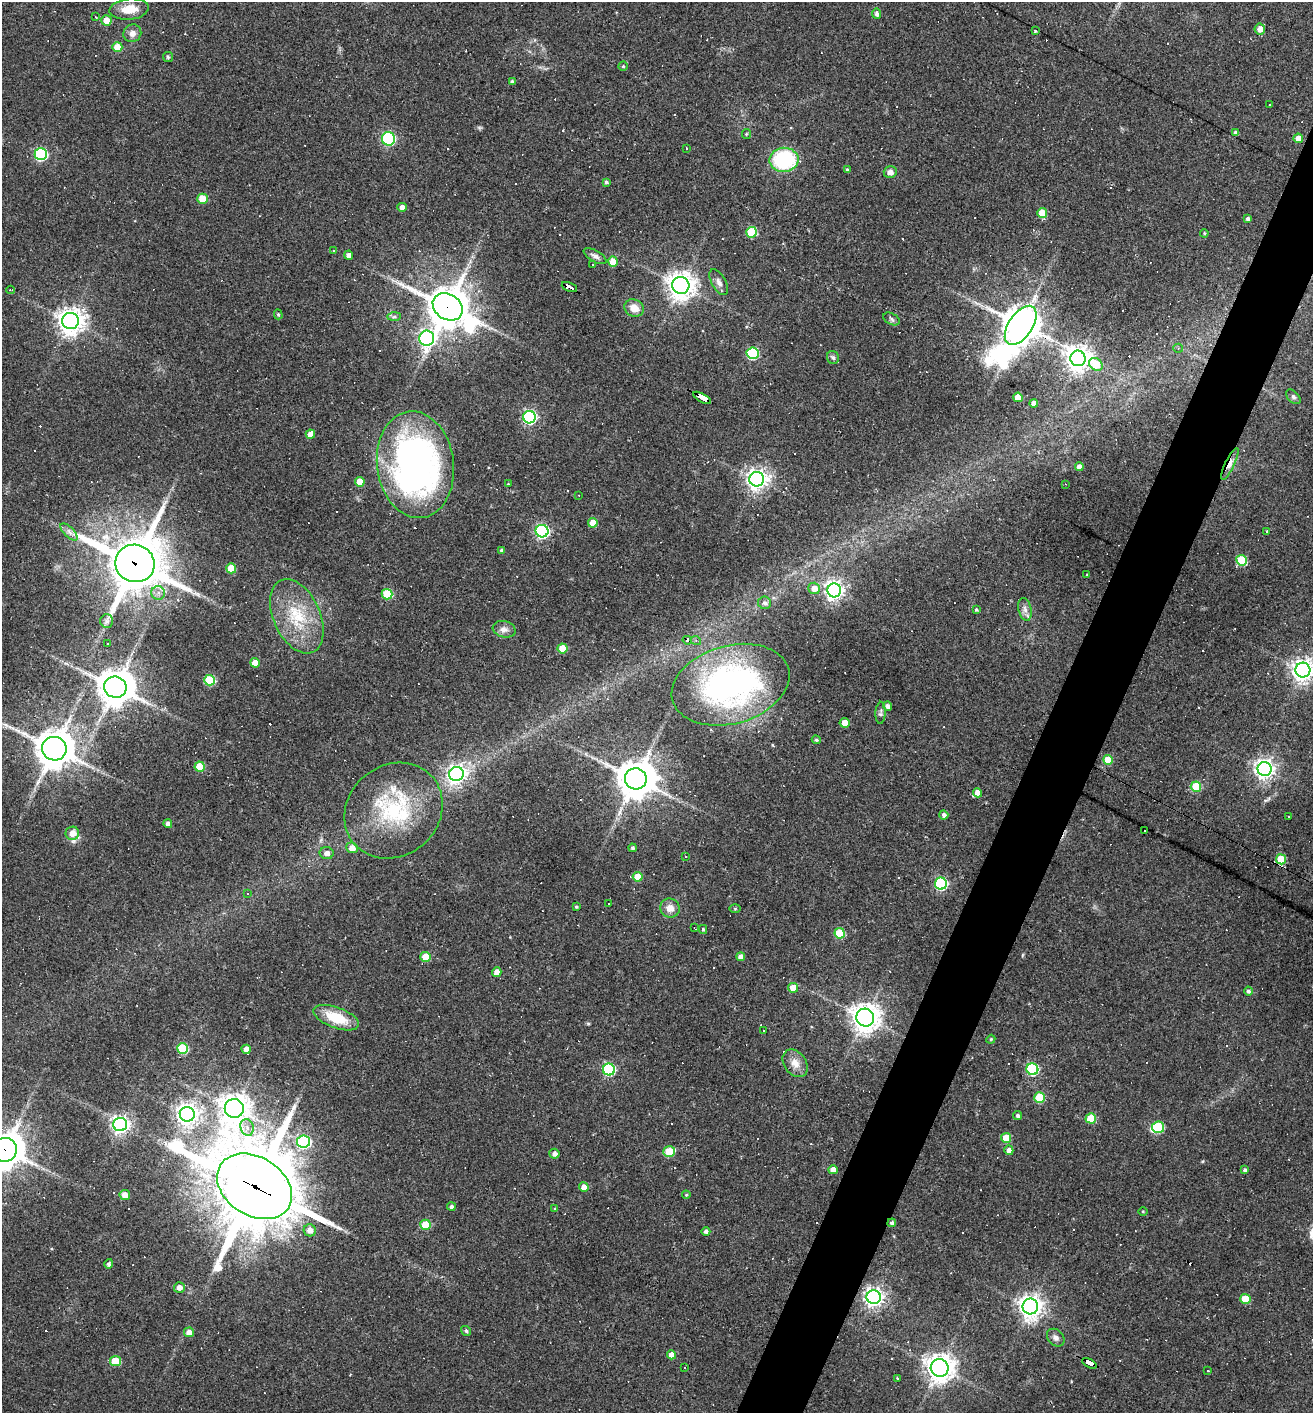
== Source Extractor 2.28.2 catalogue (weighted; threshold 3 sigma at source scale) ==
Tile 10 of 4 x 4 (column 2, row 3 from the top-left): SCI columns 1450-2760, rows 1412-2822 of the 5657 x 5645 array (HDU 1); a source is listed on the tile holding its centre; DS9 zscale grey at full resolution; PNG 1315 x 1415 px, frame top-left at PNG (2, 2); each listed source drawn as its Kron ellipse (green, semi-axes under 4 px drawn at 4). Shown black and unused: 4% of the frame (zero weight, under 2 of 3 exposures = <1% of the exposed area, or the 3 px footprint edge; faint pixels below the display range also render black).
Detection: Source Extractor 2.28.2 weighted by HDU 2 'WHT'; one run over the whole footprint, this tile lists its part. Background 0.062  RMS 0.0075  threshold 0.0338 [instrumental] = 3 sigma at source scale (4.5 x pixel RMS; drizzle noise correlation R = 1.50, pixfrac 1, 0.05/0.05 arcsec/px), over >= 5 px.
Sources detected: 232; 1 inside a brighter object's white glare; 50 cosmic-ray / hot-pixel residue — neither listed nor drawn; the other 181 listed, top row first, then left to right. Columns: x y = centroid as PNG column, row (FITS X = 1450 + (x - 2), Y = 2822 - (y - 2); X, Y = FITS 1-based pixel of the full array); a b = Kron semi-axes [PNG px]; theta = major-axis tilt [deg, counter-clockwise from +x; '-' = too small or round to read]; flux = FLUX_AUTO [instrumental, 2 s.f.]
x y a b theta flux
129 9 20 10 6 13
877 14 5 4 - 2.3
96 17 2 2 - 0.54
106 20 5 5 - 8.8
1260 29 5 5 - 5.9
1035 31 3 2 - 0.62
132 33 9 8 - 4.3
117 47 5 5 - 15
168 57 5 5 - 1.1
623 66 4 4 - 0.88
512 82 4 3 - 2
1269 104 3 2 - 0.73
1236 133 4 4 - 3.7
746 134 5 4 - 0.88
1298 138 5 4 - 8.4
388 139 6 6 - 67
686 148 3 2 - 1.2
41 154 6 6 - 93
784 160 14 12 2 66
847 170 3 3 - 1.4
890 172 6 6 - 3.7
606 182 4 4 - 1.5
202 199 5 5 - 20
402 207 4 4 - 4.3
1042 213 5 5 - 16
1248 219 4 3 - 2.4
752 232 5 5 - 36
1204 233 4 3 - 0.82
333 250 3 2 - 0.76
349 255 4 4 - 3.6
595 256 12 5 -30 2.9
613 262 5 5 - 14
592 265 3 2 - 0.67
719 282 14 7 -61 3.6
681 285 8 8 - 830
569 287 8 3 -24 120
11 290 4 2 - 1.3
448 307 16 12 -33 2100
634 308 10 8 -28 8.2
278 314 5 4 - 1
394 317 7 4 1 1.3
892 319 9 5 -28 1.8
70 321 8 8 - 740
1021 325 22 12 56 1700
427 338 8 7 - 230
1178 348 5 4 - 1
752 353 6 6 - 72
833 358 7 6 - 1.8
1078 358 8 7 - 720
1096 364 7 6 - 18
1018 397 5 4 - 14
1293 397 9 5 -45 1.8
702 398 10 3 -29 270
1034 403 4 4 - 5.5
529 417 6 6 - 140
310 434 4 4 - 7
1230 464 17 4 64 6.6
415 465 53 38 -83 280
1079 467 4 4 - 3.8
757 479 7 7 - 480
360 482 5 5 - 10
508 484 3 3 - 0.69
1065 484 4 2 - 0.45
578 495 3 2 - 0.72
593 523 5 4 - 11
542 531 6 6 - 150
69 532 11 5 -45 3
1267 532 3 3 - 3.7
502 550 4 3 - 1.5
1242 560 5 5 - 38
135 563 20 18 -21 3800
231 568 5 5 - 19
1087 574 4 2 - 0.47
814 588 6 6 - 7.6
834 590 7 7 - 360
158 593 7 6 - 3.7
387 594 5 5 - 31
764 603 6 6 - 2.4
1025 609 11 6 -77 3.5
976 610 4 4 - 1
297 616 39 23 -66 38
107 621 7 6 - 2
504 629 11 8 -14 4.2
687 640 5 3 - 57
696 641 5 3 - 0.88
107 644 3 3 - 9.2
562 648 5 5 - 14
255 663 5 4 - 8.7
1303 670 7 7 - 560
210 680 5 5 - 42
731 685 60 39 15 220
115 687 11 10 - 1700
888 706 5 4 - 3.8
881 713 11 5 88 1.9
845 723 5 5 - 12
816 740 4 4 - 1.2
54 749 12 11 - 1700
1108 760 5 5 - 14
200 767 5 5 - 18
1265 769 7 7 - 410
456 774 7 7 - 300
636 779 11 10 - 2000
1196 787 5 5 - 27
977 793 4 4 - 7
394 811 51 45 40 80
944 815 4 4 - 2.9
1289 817 3 3 - 14
168 824 4 4 - 3
1145 831 3 3 - 6.4
72 833 7 6 - 7.7
352 848 6 5 - 5.9
633 848 4 4 - 1.7
327 853 7 6 - 4.3
685 857 3 2 - 0.65
1281 859 5 5 - 19
638 877 5 5 - 14
941 884 6 6 - 97
247 893 3 3 - 1.5
608 904 2 2 - 0.58
576 907 4 3 - 1.1
670 908 10 9 - 6
735 909 5 4 - 0.75
694 928 3 2 - 0.66
703 929 4 3 - 1.3
840 933 5 5 - 33
426 957 5 5 - 19
741 957 4 4 - 4.2
497 972 5 4 - 5.8
793 988 5 5 - 11
1248 991 4 4 - 2
336 1018 24 10 -20 24
865 1018 9 9 - 890
764 1031 2 2 - 0.54
991 1039 4 3 - 0.69
182 1048 5 5 - 41
246 1049 4 4 - 5.3
795 1063 15 11 -54 7.3
1032 1069 6 5 - 76
609 1070 6 6 - 88
1040 1097 5 5 - 30
234 1108 9 9 - 890
187 1114 7 7 - 540
1017 1116 4 4 - 1.7
1091 1118 5 5 - 20
120 1124 7 6 - 300
247 1127 8 6 -75 4.1
1158 1127 6 6 - 43
1006 1138 5 5 - 18
304 1142 6 6 - 120
5 1150 12 12 - 1600
1009 1150 4 4 - 4.5
669 1152 6 5 - 27
554 1154 5 5 - 3.6
833 1170 4 4 - 6.7
1245 1170 4 4 - 1.7
254 1186 40 29 -33 9100
584 1187 5 4 - 5.9
125 1195 5 5 - 7.1
686 1195 4 4 - 0.73
451 1207 4 4 - 2.2
555 1209 4 4 - 0.77
1143 1211 5 3 - 0.72
892 1223 4 4 - 1.7
426 1225 5 5 - 26
310 1230 6 6 - 5.7
706 1231 4 4 - 2.2
109 1264 5 4 - 1.9
179 1288 5 5 - 4.5
874 1297 7 7 - 360
1246 1299 5 5 - 16
1030 1307 8 7 - 600
466 1331 5 4 - 1.5
189 1332 5 5 - 5.7
1056 1338 10 7 -45 3.2
671 1355 4 4 - 6.9
115 1361 5 5 - 26
1089 1363 8 3 -28 110
685 1368 3 2 - 0.87
940 1368 9 9 - 860
1208 1371 2 2 - 0.61
897 1378 4 2 - 0.47
Overlapping masked pixels (flux is a lower limit): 10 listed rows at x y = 569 287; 448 307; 702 398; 1230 464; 135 563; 687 640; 5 1150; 254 1186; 892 1223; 1089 1363
Isophote crosses this tile's border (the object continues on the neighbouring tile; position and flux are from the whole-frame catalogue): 2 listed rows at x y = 1303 670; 5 1150